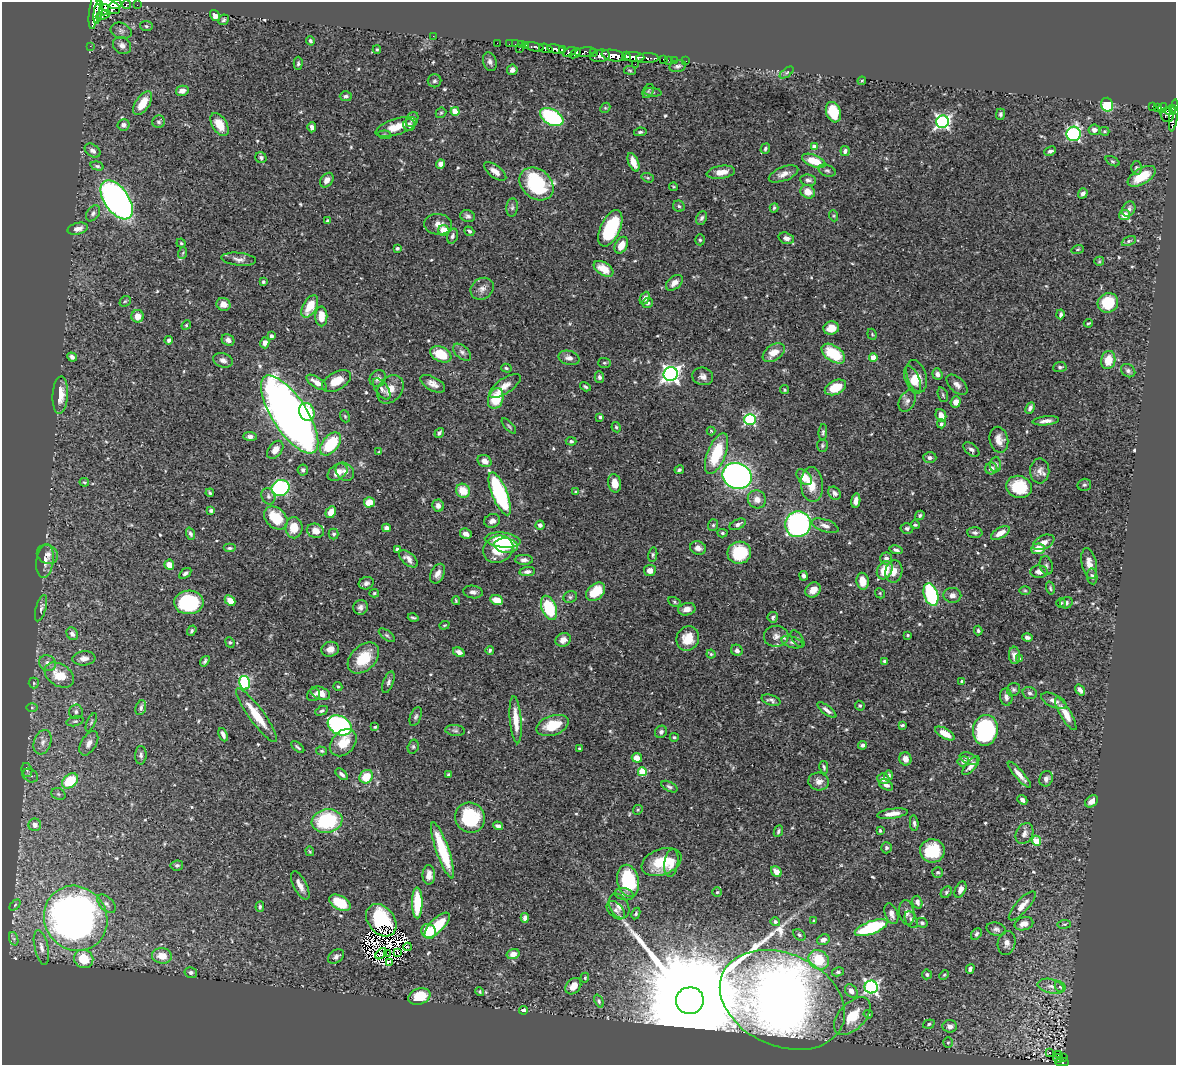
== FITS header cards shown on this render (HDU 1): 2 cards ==
NAXIS1  =                 1174
NAXIS2  =                 1063

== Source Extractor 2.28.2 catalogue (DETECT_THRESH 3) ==
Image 1174 x 1063 px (HDU 1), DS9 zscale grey, 1 PNG px = 1 image px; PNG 1178 x 1067 px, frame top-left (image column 1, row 1063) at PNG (2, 2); each listed source drawn as its Kron ellipse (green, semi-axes under 4 px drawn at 4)
Background 0.444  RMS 0.02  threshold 0.061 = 3 sigma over >= 5 px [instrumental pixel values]
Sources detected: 590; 9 with non-positive FLUX_AUTO (blend fragments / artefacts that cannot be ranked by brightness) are neither listed nor drawn; of the other 581, the 500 brightest by FLUX_AUTO listed and drawn (81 fainter detections omitted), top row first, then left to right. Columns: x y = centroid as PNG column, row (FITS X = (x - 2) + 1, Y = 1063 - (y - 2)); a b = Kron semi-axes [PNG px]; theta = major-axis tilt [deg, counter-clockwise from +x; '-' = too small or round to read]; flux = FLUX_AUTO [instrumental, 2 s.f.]
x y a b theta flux
116 4 6 4 16 900
126 4 4 3 - 77
108 5 13 6 -31 2400
137 5 2 2 - 8
95 9 20 5 81 2300
104 10 6 4 66 750
98 12 12 4 81 1300
103 15 8 4 24 530
215 16 6 4 -56 7.6
224 20 5 5 - 2.6
146 26 6 5 - 2.4
121 31 11 7 -19 4.5
433 36 2 2 - 48
310 41 5 4 - 2.6
497 43 2 2 - 9.4
509 44 2 2 - 8.3
516 44 3 2 - 15
122 45 9 8 - 6.7
521 45 2 2 - 14
526 45 3 2 - 6.1
90 46 2 2 - 6
534 47 9 3 -10 33
520 48 3 2 - 12
546 48 7 4 -14 660
377 49 4 3 - 1.8
556 49 9 4 -13 730
562 50 3 3 - 320
569 52 7 4 24 310
585 52 10 5 6 180
575 53 6 4 42 320
594 53 3 3 - 150
600 56 10 6 11 680
613 56 12 5 -10 1900
626 56 5 3 - 260
634 57 10 5 -5 950
647 58 11 5 1 270
664 59 3 3 - 30
668 60 2 2 - 6.7
674 60 3 2 - 14
685 61 3 2 - 7.2
490 62 9 6 -71 4.9
298 63 7 4 89 2.5
635 64 2 2 - 3.8
678 66 8 5 11 4
512 70 5 5 - 5.4
630 70 6 3 -9 1.5
787 72 8 4 38 2.2
434 81 7 6 - 3.2
862 81 4 4 - 1.6
182 91 6 5 - 9
648 91 8 5 60 2.2
653 92 9 4 -6 2.1
346 96 6 5 - 3.9
143 103 13 7 56 23
1107 105 7 6 - 50
1152 106 3 3 - 16
605 108 6 4 43 1.9
1158 108 4 3 - 120
1163 108 5 3 - 63
1172 108 4 2 - 94
455 111 4 4 - 35
1170 111 6 3 -5 100
833 112 10 7 -70 41
441 113 6 4 43 2
1000 114 5 4 - 3.1
1167 115 7 6 - 310
1174 115 16 4 82 140
552 117 12 7 -30 160
412 119 8 5 60 3.4
159 122 6 6 - 3.1
942 122 6 6 - 370
219 124 13 7 -59 23
123 125 6 5 - 5.1
409 125 6 6 - 4.5
312 127 5 4 - 5.1
396 127 21 8 17 23
1094 130 6 5 - 7.3
1105 131 5 4 - 1.9
640 132 6 4 10 2.3
1074 134 7 7 - 210
385 135 6 4 -6 2
814 146 4 4 - 8.1
765 149 5 4 - 2.4
93 151 9 6 -37 5.3
845 151 5 4 - 4.8
1050 151 6 4 25 4.3
261 158 6 5 - 3.3
814 161 12 6 -21 33
1112 161 7 4 -26 2.1
633 162 10 5 -67 15
441 164 5 4 - 6.8
97 166 7 4 -15 2.7
1136 168 6 5 - 3.1
495 171 13 6 -37 9.2
827 171 9 5 -20 3.1
721 172 14 6 8 14
783 174 15 7 21 9.6
1142 176 15 8 30 33
648 178 6 4 -19 2
327 180 8 5 51 8.3
808 180 8 5 -7 4.1
537 184 19 14 -41 110
673 187 4 3 - 1.5
808 192 7 6 - 14
1083 193 5 4 - 4.4
117 200 22 12 -55 620
679 206 6 5 - 2.8
512 207 9 6 83 3.5
774 208 5 3 - 2.2
1129 209 8 6 62 5.7
93 213 9 6 55 4
1124 215 5 5 - 15
468 216 7 5 -18 3.8
834 216 5 3 - 1.6
702 218 7 5 63 3.4
327 221 4 3 - 2.7
438 224 14 10 -5 10
610 228 19 10 65 100
78 229 10 5 14 8.2
444 231 6 5 - 26
469 231 5 4 - 2.9
452 236 8 5 71 3.8
786 238 8 5 -15 6.4
700 240 5 5 - 2.2
1129 241 7 4 25 2.8
181 243 4 4 - 1.8
621 245 9 6 61 17
397 248 3 3 - 3
1078 249 6 4 19 1.7
183 253 6 3 71 1.8
239 259 17 6 -6 7.1
1099 261 5 4 - 1.7
603 269 11 6 -33 21
263 282 3 3 - 1.9
674 283 10 6 41 9.7
482 289 12 10 38 8.8
645 298 6 4 65 6.3
125 301 6 5 - 1.7
648 303 5 5 - 3.1
1108 303 10 9 - 47
223 304 7 6 - 10
310 306 12 7 61 29
1060 314 5 3 - 3.4
138 316 6 6 - 15
321 316 10 6 -89 20
1088 323 5 3 - 1.9
186 325 5 4 - 1.9
831 328 8 6 13 16
872 334 6 4 -69 1.8
271 336 4 3 - 4.4
169 340 4 4 - 3.1
228 340 7 5 -32 6.1
265 343 5 4 - 7
462 352 10 6 -41 5.3
774 353 12 7 35 17
441 354 11 7 -24 36
833 354 13 8 -34 58
72 357 5 4 - 4.5
873 357 4 4 - 16
569 358 11 7 -14 7.4
223 360 10 7 -17 6.3
1108 360 9 7 79 21
604 363 6 5 - 2.1
1060 367 6 5 - 2.8
506 368 5 4 - 2
1128 371 8 6 -36 3.7
671 374 7 7 - 620
937 374 6 5 - 5.4
703 376 10 8 -16 7.5
917 376 16 9 -73 16
599 377 5 4 - 3.7
378 378 9 7 49 6.9
913 380 15 7 -66 12
336 381 16 9 29 23
317 382 12 5 -33 12
433 384 13 7 -29 9.4
957 385 13 7 -42 7.6
505 386 18 7 34 13
585 387 6 4 -32 2.6
835 387 11 7 25 37
382 389 12 6 -54 5.9
390 389 16 11 52 16
785 390 5 4 - 1.7
60 395 19 7 87 20
943 395 8 5 -72 2.5
496 398 11 7 71 47
907 401 11 7 61 6.5
956 402 6 5 - 9.8
1030 408 6 4 64 4.8
307 412 9 7 -67 43
290 414 45 17 -57 1600
941 415 6 5 - 11
345 416 6 4 -68 1.8
600 417 3 3 - 2.1
750 420 5 5 - 180
1046 421 13 4 6 6.8
941 424 4 4 - 3.2
509 426 9 3 -48 2.2
616 427 5 4 - 2
711 431 4 4 - 1.5
823 432 8 4 85 2.9
439 433 5 4 - 3.2
250 436 7 4 -1 5.5
999 440 13 9 -77 12
571 441 5 4 - 2.7
331 444 13 8 50 68
822 445 6 5 - 2.5
971 449 9 5 -40 4.5
275 450 10 6 53 10
379 452 4 3 - 1.7
717 454 21 9 68 64
930 458 6 5 - 4.2
485 461 7 5 -31 10
995 464 8 5 87 4.3
991 468 6 6 - 7.8
303 470 5 5 - 3.8
679 470 5 3 - 2.6
1040 471 12 9 89 8.9
338 472 11 7 35 12
345 472 10 8 -45 6.6
737 476 15 12 -21 670
804 477 9 6 -46 26
84 482 5 3 - 1.7
615 483 9 6 -80 17
812 484 17 11 -86 21
1084 485 7 6 - 2.7
1019 487 13 11 -16 52
280 488 9 8 - 210
463 491 7 6 - 26
576 492 4 3 - 2.1
210 493 4 3 - 1.9
834 493 7 5 -49 4.6
500 494 23 7 -68 190
268 496 8 6 -66 4.1
757 499 9 8 - 11
856 501 7 4 81 7.4
369 502 5 5 - 21
438 506 6 5 - 6.8
211 510 4 3 - 2.7
331 512 6 4 61 16
920 515 5 4 - 2.3
276 518 13 9 -44 44
492 521 8 7 - 6.2
738 524 9 5 25 4.8
798 524 13 12 - 320
540 525 4 4 - 5.3
713 525 6 5 - 2.5
915 525 4 4 - 2.5
825 526 14 6 -19 7.6
294 528 10 8 -89 24
386 528 4 4 - 4.7
907 528 6 5 - 3.2
315 531 8 7 - 14
722 533 5 4 - 2.4
975 533 8 5 -2 3.6
1000 533 10 5 30 14
190 534 6 4 -68 3.1
334 534 5 5 - 2.8
466 534 6 5 - 8.6
503 540 18 7 -5 69
1044 542 11 6 25 9.2
506 546 12 7 -8 22
230 548 6 4 0 2.6
698 548 8 6 -15 7.8
397 549 4 3 - 3
498 549 15 13 25 31
1038 549 7 5 6 20
896 550 7 3 -14 3.7
739 553 12 11 - 79
47 554 11 9 -29 8.2
653 555 7 4 80 2.4
886 558 6 6 - 5.8
408 559 11 6 -40 9.9
524 560 9 5 -2 5.3
45 561 17 8 82 12
1089 564 15 7 -78 12
169 565 5 5 - 15
1046 566 9 6 -78 4.2
650 570 6 5 - 8.2
885 570 9 7 60 29
894 571 11 8 81 14
527 572 8 4 7 5.9
1039 572 9 6 -3 8.6
185 573 7 4 36 3.6
438 574 10 6 64 8.5
804 576 5 3 - 3.8
1092 576 8 5 -82 3.9
863 581 8 6 -80 18
366 583 7 6 - 4.8
1050 588 7 3 -76 2
813 590 8 7 - 14
1025 591 6 4 -1 1.8
473 592 9 6 -9 5
596 592 11 7 42 31
374 593 5 4 - 1.7
880 593 5 4 - 1.9
931 595 11 7 -72 150
952 595 9 7 -2 6.6
570 597 7 5 26 2.9
497 600 6 4 -23 20
230 601 6 4 -43 13
456 601 4 3 - 1.6
189 602 14 12 2 110
674 602 6 4 -29 2
1061 603 5 4 - 1.9
1066 603 6 5 - 3.5
360 607 7 7 - 5.6
41 608 14 5 73 4.8
549 608 13 7 -69 76
687 609 9 6 10 8.5
773 617 5 5 - 3.4
413 618 5 3 - 2.2
444 625 5 4 - 1.6
192 631 5 4 - 2.3
978 631 5 4 - 2.3
72 634 7 5 -60 5.6
387 635 9 4 -37 2.8
908 635 3 3 - 2.3
776 636 12 10 6 10
1027 637 5 4 - 4.5
688 638 12 11 - 25
798 639 10 5 -56 2.5
563 640 8 6 25 10
230 642 5 4 - 1.7
792 642 11 5 -18 5.2
330 649 9 7 17 8.5
490 650 4 4 - 2.6
737 650 6 5 - 3.7
459 652 6 4 -30 5.4
711 654 4 4 - 2.1
1014 655 8 5 -86 7.4
84 658 11 7 5 9
363 658 18 12 44 42
1020 659 4 3 - 1.8
205 661 6 4 53 2.8
885 661 4 4 - 2.4
48 663 8 7 - 7.8
59 675 16 11 -32 32
962 681 4 3 - 3.6
388 682 11 5 70 4.1
34 683 5 5 - 1.8
245 683 7 5 -77 140
338 687 4 3 - 1.9
1013 689 7 6 - 3.1
1080 690 6 4 -54 5.4
320 693 10 6 -20 20
1030 693 7 5 -17 4
313 695 7 6 - 3.4
1006 697 8 6 -82 6.2
771 700 10 5 -17 4
1054 701 13 6 -26 7
860 706 5 4 - 2
32 708 6 4 -1 1.6
141 708 8 5 75 3.8
827 710 11 4 -37 6.2
322 711 7 4 24 2.7
76 712 7 7 - 4.3
1066 714 19 5 -59 15
257 715 33 7 -54 38
416 717 10 5 69 3.5
516 720 24 6 -85 23
75 721 9 5 12 3.1
91 722 10 4 66 2.7
340 725 13 9 -29 300
553 725 17 9 18 32
902 725 4 3 - 2.4
375 727 3 3 - 1.6
985 730 15 12 80 200
455 731 9 5 -6 3.7
661 732 6 5 - 4.1
945 733 11 5 -28 20
223 735 7 3 -67 5
674 737 4 4 - 2.1
43 742 12 8 71 9.5
89 743 13 7 59 8.7
343 743 15 11 46 27
862 745 4 4 - 4.4
298 747 8 3 -41 2.3
413 747 7 5 75 2.6
579 749 3 3 - 1.6
322 751 5 4 - 2
141 755 9 5 88 3.9
637 758 5 4 - 14
905 759 6 6 - 10
969 759 9 5 -23 5.1
963 761 6 5 - 5.8
971 766 12 5 49 7.1
824 767 6 4 -78 2.5
27 770 7 5 -76 2.9
642 772 4 4 - 57
342 774 7 4 -40 4.7
448 775 4 3 - 2
888 775 5 4 - 4.1
1019 775 17 4 -49 11
30 776 8 6 -32 4.5
366 777 7 6 - 33
883 779 6 5 - 9.4
1046 779 8 6 61 6.1
70 781 9 6 41 49
819 782 10 9 - 10
886 785 7 5 -30 4.7
669 787 9 4 -27 3.3
58 794 7 5 -22 3.1
1022 800 5 4 - 4.7
1091 801 7 5 40 9.8
638 810 5 4 - 1.7
892 814 15 5 8 11
470 818 15 14 - 70
327 821 15 11 11 100
914 823 8 4 -86 3.4
35 825 6 6 - 7.8
498 826 5 4 - 3.9
880 830 3 3 - 1.8
778 831 6 4 67 2.6
1024 834 11 8 63 7.8
1037 841 5 4 - 43
886 848 6 5 - 3
443 850 29 6 -71 70
310 851 5 3 - 1.5
932 851 12 11 - 57
662 862 21 13 21 45
671 863 14 7 82 10
177 865 6 5 - 3
776 872 6 4 -49 9.3
938 872 5 5 - 2.1
429 875 9 6 -90 9.5
628 881 16 10 -78 99
300 885 15 6 -62 9.9
960 889 8 5 65 7.7
717 892 5 4 - 2.1
946 892 6 5 - 2.3
624 894 9 6 -11 4.8
917 902 6 5 - 5.6
340 903 12 6 -28 47
417 903 15 5 -90 58
107 904 11 6 -46 5.9
15 905 6 4 45 1.8
619 906 13 9 -59 10
1022 906 18 6 48 14
260 907 5 4 - 2.4
616 910 11 7 -46 5.6
636 913 6 4 64 2.3
907 913 12 7 -80 7
891 914 11 6 -71 8.3
76 918 33 31 -55 930
525 918 5 4 - 6.4
381 920 18 13 -51 72
911 920 9 5 -64 4.7
814 921 4 4 - 1.6
775 922 5 4 - 3.9
922 923 5 5 - 3.7
1024 924 9 6 15 13
1064 924 7 3 7 1.7
437 925 17 7 45 46
871 928 17 6 21 110
996 929 10 6 -15 4.7
428 931 8 7 - 45
976 934 6 4 49 3.3
799 935 7 5 -43 2.8
14 939 7 4 -71 3
823 940 6 5 - 7.6
1007 943 12 9 79 8.9
41 947 18 6 -77 9.4
408 947 4 2 - 11
398 953 4 2 - 2.3
381 954 6 4 46 3.5
387 954 4 2 - 1.6
513 954 6 5 - 9.2
162 956 10 7 -8 19
336 956 9 6 35 4.2
84 959 10 9 - 39
819 960 11 9 -39 53
390 962 3 2 - 2.4
970 969 5 4 - 4.3
191 972 6 5 - 3.9
838 972 6 4 9 2.8
927 974 5 5 - 2.8
944 975 5 3 - 1.5
585 978 5 4 - 1.5
573 986 9 7 50 12
1051 986 13 7 -14 8.2
871 987 6 6 - 340
1060 987 6 4 -44 2.2
851 991 7 5 -52 8.3
480 992 4 4 - 2
419 996 11 8 20 35
782 1000 65 46 -24 2200
599 1001 7 4 -66 2.3
690 1001 14 13 - 85000
523 1010 4 3 - 3.6
868 1014 5 3 - 2.4
852 1016 23 13 47 37
929 1024 6 4 19 2.2
950 1026 7 6 - 7.1
948 1043 5 4 - 1.7
1049 1053 3 3 - 3.9
1058 1055 3 2 - 6.6
1064 1057 3 2 - 4.1
1058 1058 5 3 - 30
1062 1062 6 4 1 31
At the frame edge (FLAGS 8, measured only in part): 2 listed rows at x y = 108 5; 95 9
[81 fainter detections neither listed nor drawn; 9 non-positive-flux detections neither listed nor drawn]